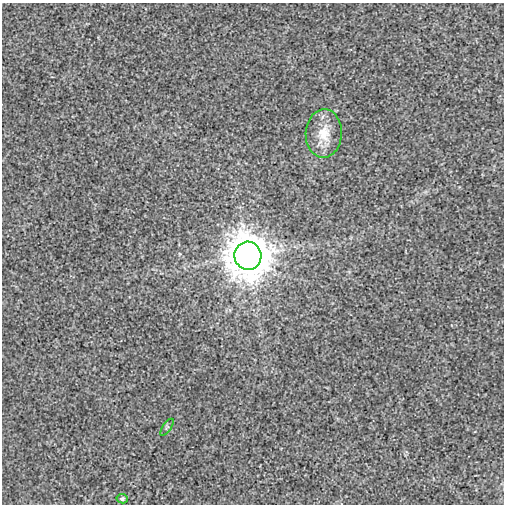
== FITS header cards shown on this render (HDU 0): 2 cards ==
NAXIS1  =                  502
NAXIS2  =                  502

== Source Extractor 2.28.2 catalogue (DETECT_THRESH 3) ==
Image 502 x 502 px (HDU 0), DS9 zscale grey, 1 PNG px = 1 image px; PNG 506 x 506 px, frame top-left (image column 1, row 502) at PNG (2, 3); each listed source drawn as its Kron ellipse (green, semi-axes under 4 px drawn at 4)
Background -1.83e-04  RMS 0.0026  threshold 0.00779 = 3 sigma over >= 5 px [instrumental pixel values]
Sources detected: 4; all 4 listed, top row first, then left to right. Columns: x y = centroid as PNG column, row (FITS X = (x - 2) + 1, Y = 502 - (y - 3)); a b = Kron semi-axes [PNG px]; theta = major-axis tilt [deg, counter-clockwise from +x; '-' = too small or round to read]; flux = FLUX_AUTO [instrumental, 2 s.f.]
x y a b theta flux
324 133 24 18 87 4
248 256 14 13 - 540
167 427 10 3 54 0.29
122 499 6 5 - 0.43